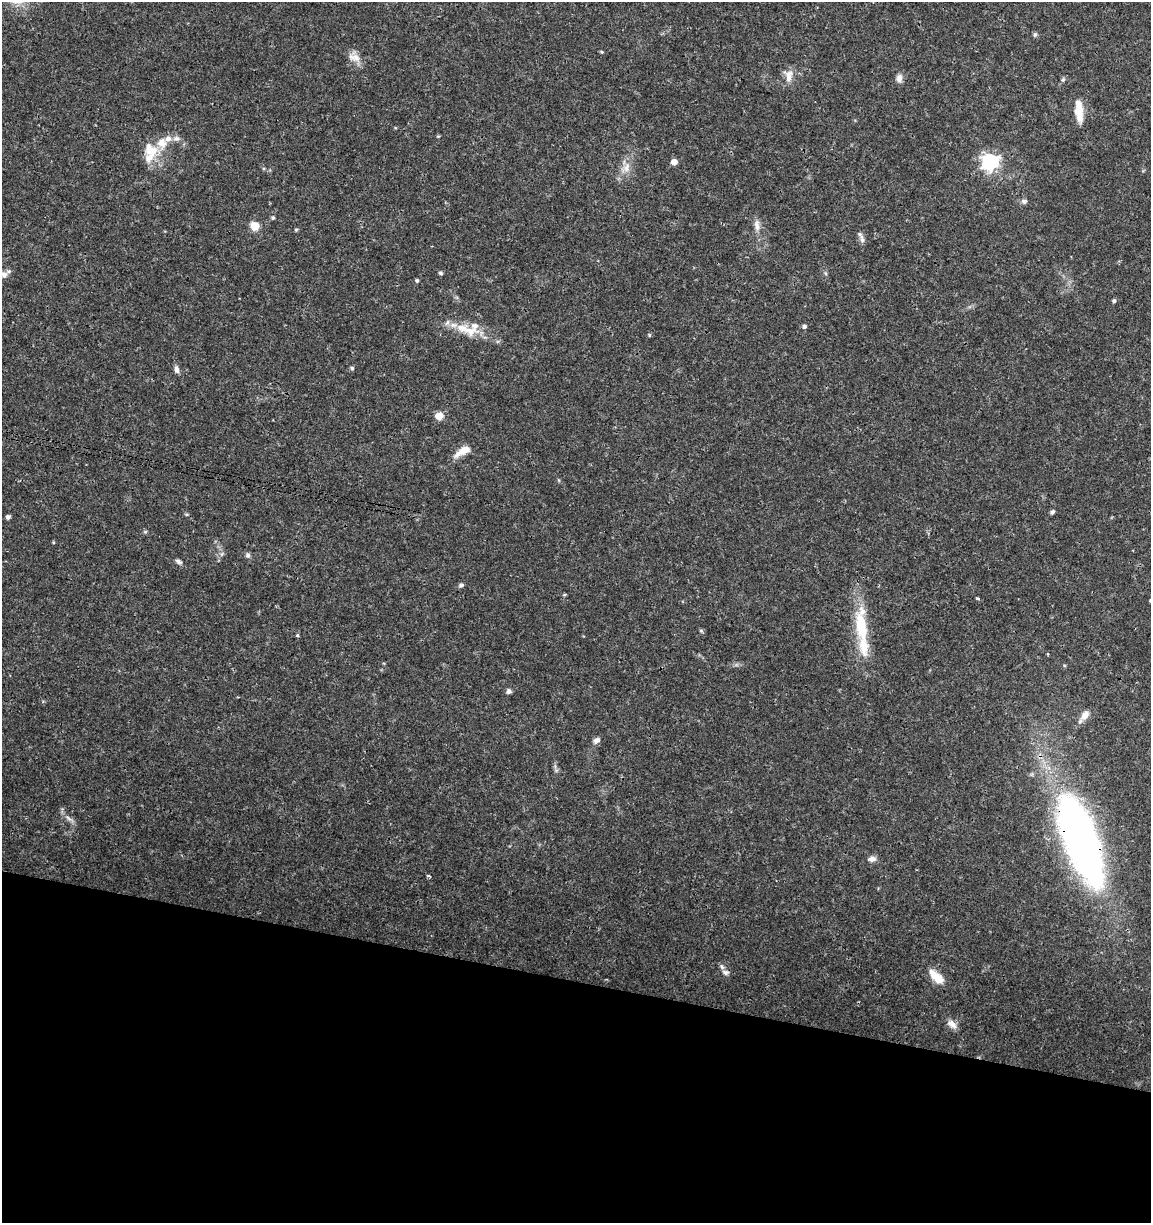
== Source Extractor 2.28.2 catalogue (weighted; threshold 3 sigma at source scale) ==
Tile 15 of 4 x 4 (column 3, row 4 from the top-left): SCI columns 2523-3671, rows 11-1231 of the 5104 x 4898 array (HDU 1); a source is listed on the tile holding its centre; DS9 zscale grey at full resolution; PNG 1153 x 1225 px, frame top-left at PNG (2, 2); no overlay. Shown black and unused: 20% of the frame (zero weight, under 3 of 4 exposures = <1% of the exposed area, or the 3 px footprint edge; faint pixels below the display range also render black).
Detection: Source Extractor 2.28.2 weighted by HDU 2 'WHT'; one run over the whole footprint, this tile lists its part. Background 0.0341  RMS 0.0023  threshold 0.0101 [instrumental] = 3 sigma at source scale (4.5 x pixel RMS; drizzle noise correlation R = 1.50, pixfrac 1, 0.0396/0.0396 arcsec/px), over >= 5 px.
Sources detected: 65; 2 inside a brighter object's white glare — not listed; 10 inside a brighter listed object's ellipse — not listed separately; the other 53 listed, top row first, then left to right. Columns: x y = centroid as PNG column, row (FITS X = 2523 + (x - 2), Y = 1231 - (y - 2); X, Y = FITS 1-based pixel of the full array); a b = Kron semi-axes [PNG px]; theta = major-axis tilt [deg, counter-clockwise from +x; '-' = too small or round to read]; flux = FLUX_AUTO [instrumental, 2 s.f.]
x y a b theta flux
1035 34 7 5 63 0.39
601 52 5 3 - 0.26
356 57 14 12 -38 2.2
789 76 18 11 -90 2.2
899 78 11 7 90 1.2
1063 80 7 5 63 0.44
1079 110 26 8 -84 4.3
168 139 10 8 37 1.3
151 151 21 14 5 4.4
674 162 5 5 - 2.3
990 162 7 7 - 72
626 167 15 10 74 2.3
1024 201 9 6 9 0.64
273 217 5 5 - 0.34
757 225 17 7 -85 1.5
255 226 5 5 - 8.7
296 229 6 4 2 0.27
860 235 14 5 -59 0.85
441 273 6 4 -20 0.38
825 273 6 4 -70 0.32
4 275 10 9 - 1.2
417 280 5 4 - 0.4
1114 301 5 5 - 0.43
804 326 5 5 - 0.62
470 331 26 14 -4 4.8
649 335 5 4 - 0.29
352 368 5 4 - 0.43
177 369 9 5 -78 0.95
439 416 5 5 - 5.3
463 451 21 8 32 3.1
1052 512 6 4 51 0.49
187 514 6 4 -19 0.32
8 517 4 4 - 0.7
145 532 5 4 - 0.3
53 542 5 3 - 0.2
248 555 7 6 - 0.6
178 561 9 5 -33 0.65
461 585 7 5 28 0.52
977 598 4 3 - 0.51
1150 600 4 3 - 0.26
861 627 46 16 -80 10
701 631 6 4 -1 0.32
297 635 4 4 - 0.36
509 691 6 6 - 0.68
1085 715 14 8 54 1.9
597 740 10 7 38 0.97
69 819 16 5 -34 1.1
1076 841 124 32 -70 74
872 859 10 7 5 1.1
428 876 7 3 -21 0.3
725 972 9 6 -18 0.78
937 977 19 9 -43 4.3
952 1024 14 8 -36 1.6
Overlapping masked pixels (flux is a lower limit): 1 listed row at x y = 1076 841
Isophote crosses this tile's border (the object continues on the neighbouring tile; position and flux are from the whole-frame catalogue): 1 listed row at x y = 1150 600